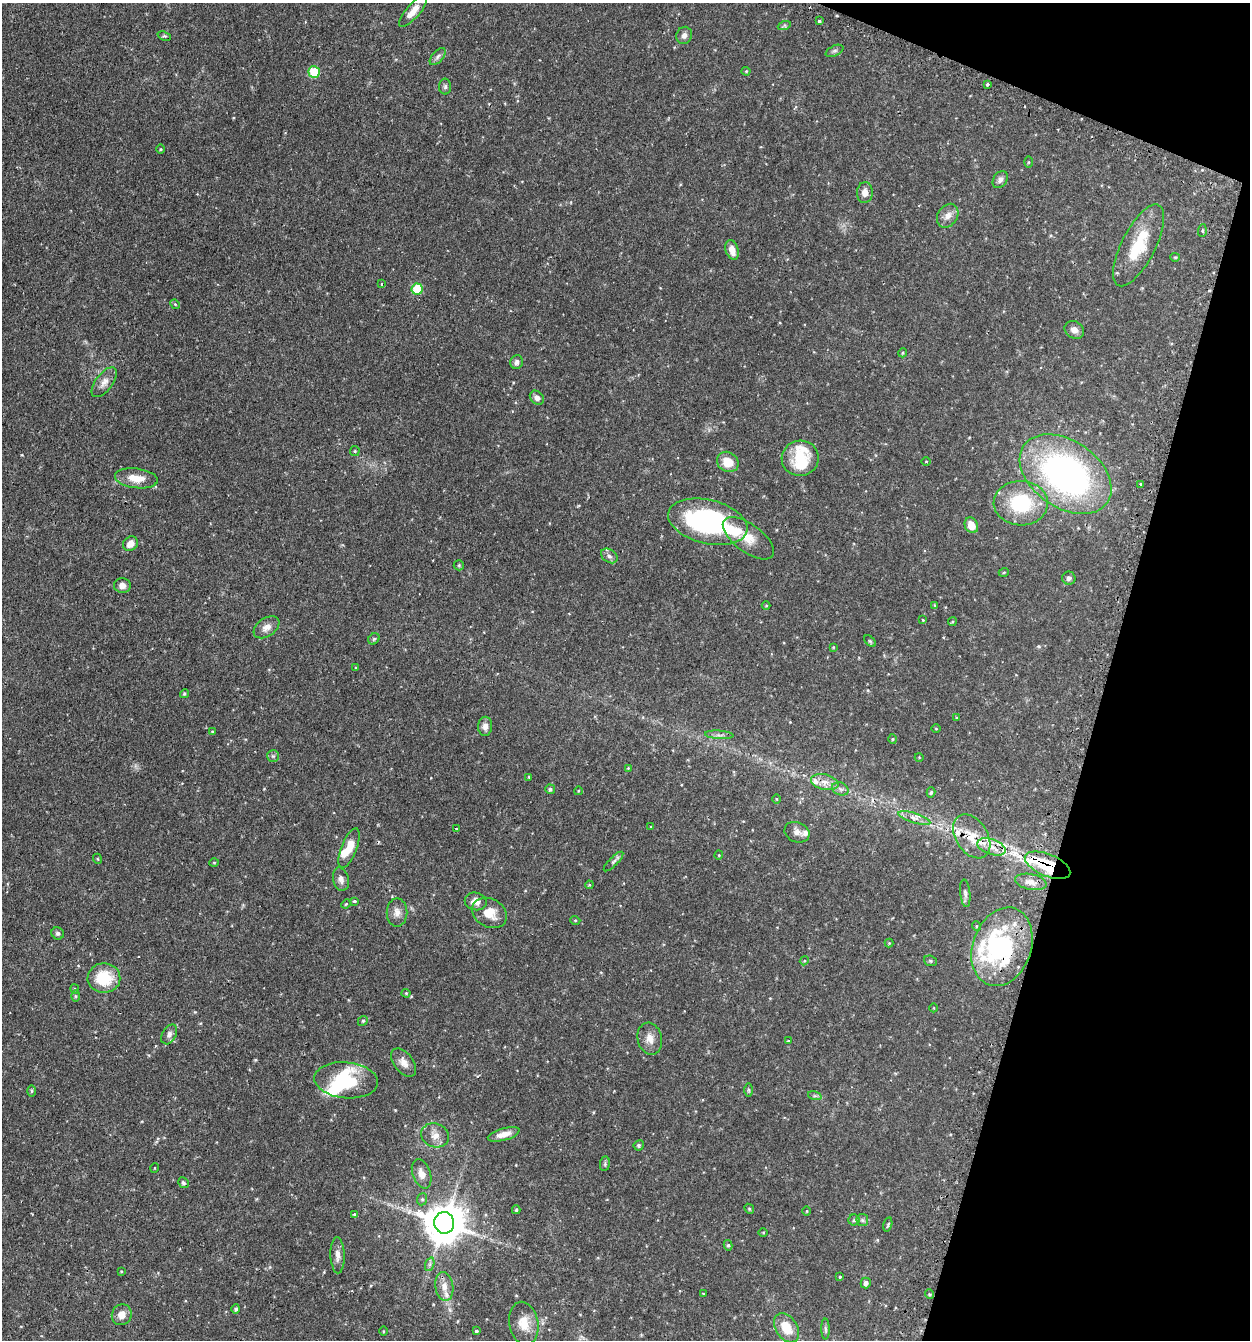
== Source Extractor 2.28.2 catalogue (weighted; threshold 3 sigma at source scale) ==
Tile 8 of 4 x 4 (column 4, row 2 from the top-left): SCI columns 3908-5155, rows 2713-4050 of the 5447 x 5425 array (HDU 1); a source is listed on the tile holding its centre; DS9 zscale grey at full resolution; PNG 1252 x 1342 px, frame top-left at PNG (2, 3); each listed source drawn as its Kron ellipse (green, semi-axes under 4 px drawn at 4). Shown black and unused: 14% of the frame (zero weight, under 2 of 3 exposures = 4% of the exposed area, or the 3 px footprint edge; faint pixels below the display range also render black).
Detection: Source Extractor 2.28.2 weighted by HDU 2 'WHT'; one run over the whole footprint, this tile lists its part. Background 0.0992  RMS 0.0055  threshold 0.0249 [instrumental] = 3 sigma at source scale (4.5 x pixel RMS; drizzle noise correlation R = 1.50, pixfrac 1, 0.05/0.05 arcsec/px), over >= 5 px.
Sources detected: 165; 6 inside a brighter object's white glare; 2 cosmic-ray / hot-pixel residue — neither listed nor drawn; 11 inside a brighter listed object's ellipse — not listed separately; the other 146 listed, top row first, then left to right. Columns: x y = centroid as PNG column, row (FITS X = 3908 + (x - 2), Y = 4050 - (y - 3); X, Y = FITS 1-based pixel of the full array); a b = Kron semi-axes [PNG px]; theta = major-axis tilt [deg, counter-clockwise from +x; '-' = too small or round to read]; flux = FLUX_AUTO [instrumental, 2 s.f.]
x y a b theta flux
413 11 20 7 50 5.7
819 21 4 3 - 1.9
784 26 6 4 19 0.82
684 35 9 7 64 2.3
164 36 7 4 -22 0.75
834 51 9 5 26 1.2
438 57 10 5 49 1.7
746 71 4 4 - 0.54
314 72 6 5 - 20
987 85 4 3 - 1.1
445 87 8 6 -90 1.3
161 149 5 3 - 0.52
1028 162 5 3 - 0.52
1000 180 9 6 55 2
865 192 10 8 85 3.8
948 216 13 9 56 4
1202 231 6 4 86 0.79
1139 245 45 17 63 22
732 250 10 6 -73 4.9
1175 257 5 4 - 0.57
381 284 3 3 - 0.59
417 289 5 5 - 17
175 304 5 4 - 0.63
1074 330 10 8 -35 3
903 353 4 4 - 0.56
517 362 7 6 - 1.8
104 382 17 8 53 3.9
537 398 8 6 -44 2.4
355 451 5 4 - 0.65
800 458 18 17 - 16
926 461 5 3 - 0.4
728 462 11 9 -33 8.6
1066 474 51 33 -34 160
136 478 21 9 -7 8
1140 484 3 2 - 0.75
1021 503 27 22 -2 32
708 522 40 22 -14 85
971 525 8 6 -63 6
748 538 30 14 -36 9
131 544 8 6 42 4.4
609 556 9 6 -34 1.9
459 565 5 5 - 0.67
1004 572 5 3 - 0.46
1069 578 7 6 - 1.4
122 586 8 7 - 2.9
934 605 4 2 - 0.43
766 606 4 3 - 0.43
923 620 3 3 - 0.67
952 622 4 3 - 0.56
266 627 14 9 34 3.6
374 639 6 5 - 0.81
870 641 7 4 -44 0.74
833 647 4 4 - 0.47
356 668 3 3 - 0.47
184 694 5 4 - 0.8
956 718 3 2 - 0.56
485 726 9 7 89 2.5
936 729 5 3 - 0.45
212 731 4 2 - 0.39
719 735 14 3 -4 1.5
892 739 5 3 - 0.51
273 756 6 6 - 0.99
919 757 4 3 - 0.39
628 768 4 4 - 0.4
529 777 4 3 - 0.53
825 782 14 7 -13 4.5
550 789 5 5 - 1.2
840 789 8 6 -21 1.9
578 791 4 3 - 0.41
931 792 5 4 - 0.86
776 799 5 3 - 0.42
914 818 17 5 -17 3.3
651 827 4 2 - 0.3
457 829 3 2 - 0.78
797 832 13 10 -21 3.1
972 836 24 16 -58 13
991 847 15 7 -18 5.8
349 848 21 7 69 8.4
719 855 4 4 - 0.5
98 859 5 3 - 0.46
613 862 13 4 45 1.5
214 863 5 3 - 0.45
1047 865 24 11 -22 26
341 879 12 8 -76 2.8
1031 882 16 8 -12 3.6
589 885 4 3 - 0.48
965 893 14 5 -84 1.8
354 901 3 3 - 0.82
476 901 11 9 -14 3.9
346 904 5 4 - 0.56
397 912 14 10 90 4
489 913 18 14 -30 8
575 920 5 3 - 0.45
976 926 5 3 - 0.48
58 933 6 6 - 1.2
889 943 4 4 - 0.45
1002 947 40 29 71 58
804 961 4 3 - 0.43
930 961 6 5 - 0.81
104 978 16 15 - 18
75 989 4 4 - 0.61
406 993 4 4 - 0.54
75 996 6 4 -89 0.65
934 1008 4 3 - 0.38
363 1021 5 4 - 0.75
169 1034 10 7 60 2.1
650 1039 16 12 -76 4.9
788 1041 3 3 - 0.59
404 1062 16 9 -52 4
346 1080 32 18 -5 23
749 1090 6 4 -90 0.82
31 1091 5 4 - 0.69
815 1096 7 4 -18 1
504 1134 16 6 16 4.4
435 1135 14 12 -20 5.1
639 1145 5 5 - 1
605 1164 7 5 83 0.95
155 1168 5 3 - 0.38
422 1174 15 9 -70 4.2
183 1183 5 5 - 1.1
422 1199 6 5 - 0.95
749 1209 5 4 - 0.65
516 1210 4 3 - 0.69
807 1211 5 3 - 0.45
354 1214 3 3 - 0.78
854 1220 5 5 - 1
862 1220 6 6 - 1.1
444 1223 11 10 - 1400
888 1225 7 3 76 0.91
763 1232 5 3 - 0.48
728 1245 5 4 - 0.88
338 1255 18 7 -89 3.4
430 1264 7 4 72 1.2
121 1271 4 3 - 0.42
840 1277 3 3 - 0.71
866 1283 5 5 - 2.3
444 1286 14 9 -82 4.8
703 1293 3 2 - 0.34
929 1294 5 3 - 0.54
236 1309 5 4 - 1.1
122 1315 11 10 - 4.5
524 1323 22 14 -79 9.1
786 1328 16 10 -58 10
825 1329 10 4 -89 1.1
383 1331 4 3 - 0.42
476 1331 4 3 - 1.4
Overlapping masked pixels (flux is a lower limit): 5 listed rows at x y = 972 836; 991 847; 1047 865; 1002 947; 338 1255